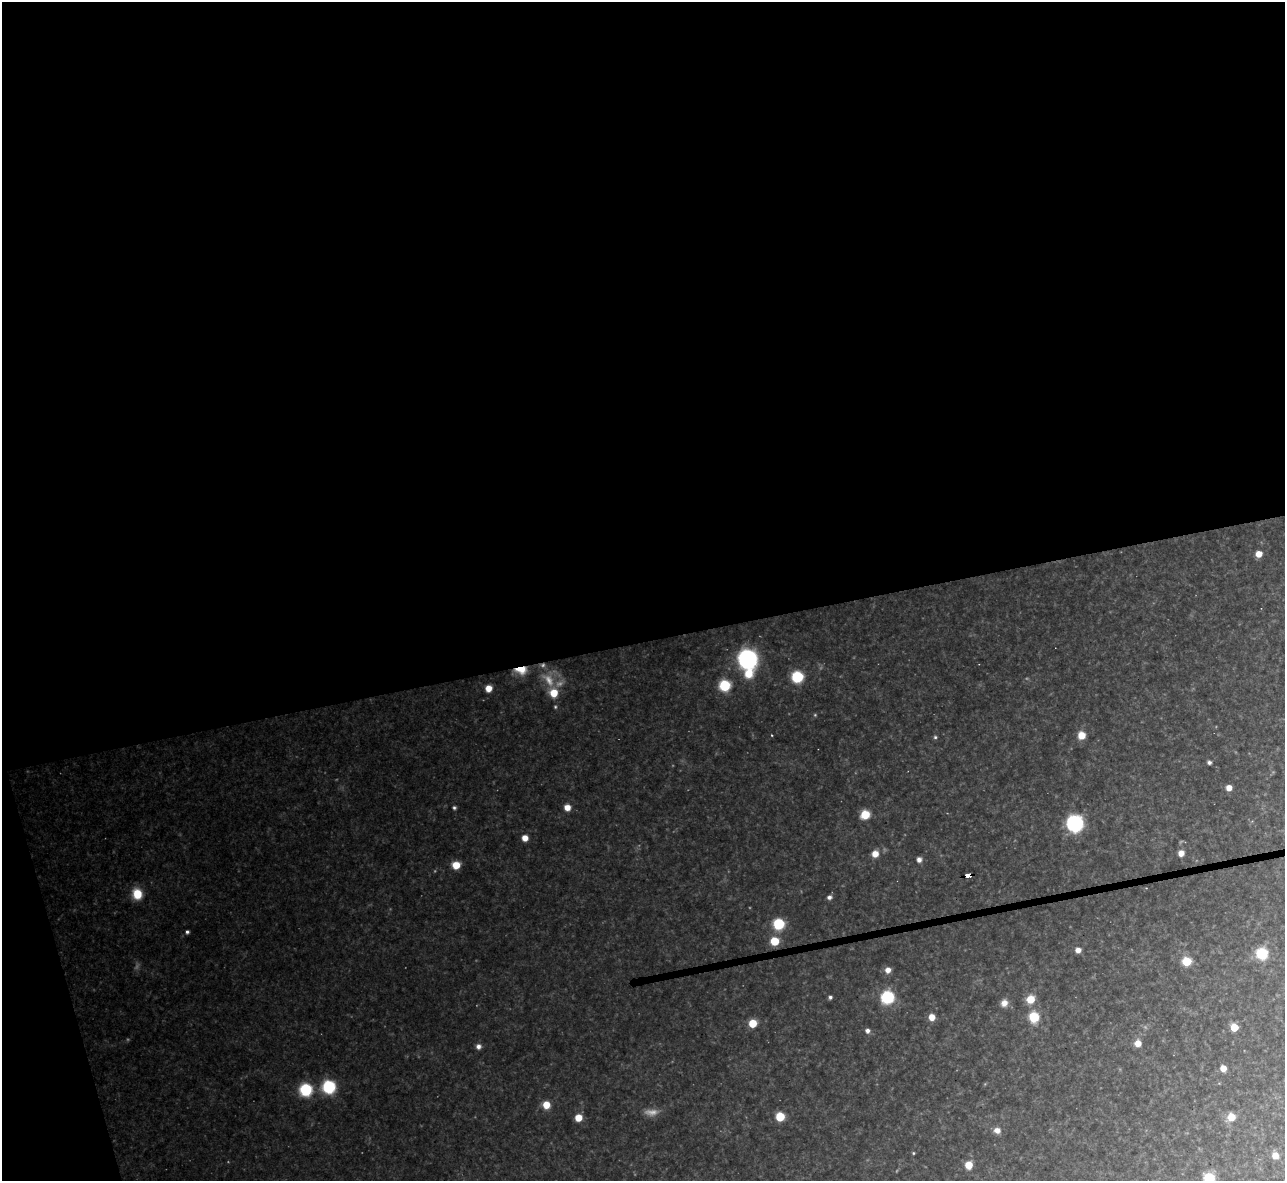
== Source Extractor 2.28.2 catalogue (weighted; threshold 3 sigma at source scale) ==
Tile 1 of 4 x 4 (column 1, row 1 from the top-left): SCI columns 1-1283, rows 3677-4855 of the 5133 x 5115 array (HDU 1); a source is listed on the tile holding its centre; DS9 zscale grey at full resolution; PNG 1287 x 1183 px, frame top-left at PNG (2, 2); no overlay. Shown black and unused: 56% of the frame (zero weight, under 3 of 4 exposures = <1% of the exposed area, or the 3 px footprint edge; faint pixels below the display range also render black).
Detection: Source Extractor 2.28.2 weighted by HDU 2 'WHT'; one run over the whole footprint, this tile lists its part. Background 0.348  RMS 0.02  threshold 0.0884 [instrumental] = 3 sigma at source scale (4.5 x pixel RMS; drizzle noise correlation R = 1.50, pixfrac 1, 0.05/0.05 arcsec/px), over >= 5 px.
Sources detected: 61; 6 too faint to see at this stretch — not listed; the other 55 listed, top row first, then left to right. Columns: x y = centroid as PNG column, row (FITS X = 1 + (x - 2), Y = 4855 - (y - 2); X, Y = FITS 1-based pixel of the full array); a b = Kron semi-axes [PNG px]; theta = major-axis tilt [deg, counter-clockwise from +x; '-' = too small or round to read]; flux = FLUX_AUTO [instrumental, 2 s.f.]
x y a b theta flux
1259 554 6 5 - 19
748 659 10 10 - 470
521 670 15 8 0 29
748 673 9 9 - 32
797 677 7 7 - 120
725 685 7 6 - 110
488 688 6 6 - 20
554 693 8 7 - 35
772 735 3 2 - 1.6
1081 735 6 6 - 28
935 737 4 4 - 2.8
1209 762 5 4 - 4.8
1229 788 5 5 - 14
567 807 6 6 - 17
454 808 5 4 - 3.3
865 815 7 6 - 47
1075 823 11 11 - 190
525 838 5 5 - 17
1181 853 5 5 - 15
875 854 6 6 - 18
919 860 6 5 - 7.4
456 865 6 6 - 31
969 875 5 3 - 87
137 894 9 8 - 50
829 897 6 5 - 6.1
779 924 7 7 - 100
187 932 4 4 - 4.2
774 941 7 6 - 47
1078 950 6 5 - 11
1262 953 7 6 - 110
1186 961 6 6 - 55
888 970 7 6 - 12
830 997 5 4 - 3.8
888 997 7 7 - 190
1030 999 8 7 - 28
1004 1003 9 8 - 12
932 1017 6 5 - 19
1034 1017 8 7 - 60
753 1023 6 5 - 44
1234 1027 5 5 - 58
867 1031 5 4 - 7.8
1138 1043 7 6 - 17
478 1046 6 6 - 7.7
1223 1068 6 5 - 15
329 1087 9 9 - 110
306 1090 7 7 - 150
546 1105 6 6 - 27
780 1117 6 6 - 62
1231 1117 7 7 - 27
578 1118 6 6 - 25
997 1130 8 7 - 11
913 1153 4 3 - 1.9
1275 1155 6 6 - 17
969 1165 6 6 - 29
1209 1178 7 7 - 69
Overlapping masked pixels (flux is a lower limit): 2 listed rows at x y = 521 670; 969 875
Isophote crosses this tile's border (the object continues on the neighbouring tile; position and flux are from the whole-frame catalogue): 1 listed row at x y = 1209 1178